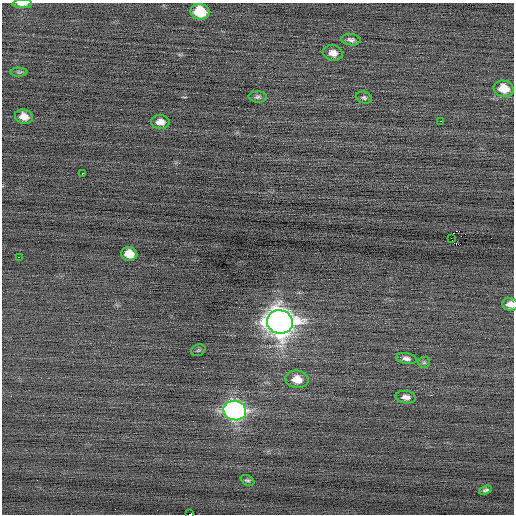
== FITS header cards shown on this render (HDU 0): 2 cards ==
NAXIS1  =                  512 / Axis length
NAXIS2  =                  512 / Axis length

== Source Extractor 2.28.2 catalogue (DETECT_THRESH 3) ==
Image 512 x 512 px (HDU 0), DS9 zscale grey, 1 PNG px = 1 image px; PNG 516 x 516 px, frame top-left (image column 1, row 512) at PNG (2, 3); each listed source drawn as its Kron ellipse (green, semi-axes under 4 px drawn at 4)
Background -0.0489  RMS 0.73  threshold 2.2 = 3 sigma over >= 5 px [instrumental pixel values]
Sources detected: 26; all 26 listed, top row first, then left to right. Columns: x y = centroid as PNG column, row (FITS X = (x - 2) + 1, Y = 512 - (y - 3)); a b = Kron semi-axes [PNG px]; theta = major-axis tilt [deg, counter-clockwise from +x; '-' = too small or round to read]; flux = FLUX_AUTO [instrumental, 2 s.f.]
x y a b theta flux
22 4 10 4 1 260
200 12 9 8 - 1700
351 40 9 5 -5 150
333 53 10 8 -11 370
19 72 8 4 -1 77
504 89 10 8 -14 870
258 97 9 5 -2 120
364 98 8 6 -15 120
24 117 9 7 -17 450
441 121 2 2 - 470
160 122 9 7 -2 370
82 173 3 2 - 210
451 238 2 2 - 270
129 254 8 7 - 680
19 257 2 2 - 1500
510 304 8 6 -4 320
280 322 13 11 -17 79000
198 350 7 5 20 78
406 358 10 5 -7 200
424 362 6 5 - 95
297 379 11 8 -7 640
406 397 10 6 -9 260
235 411 11 9 -15 25000
247 480 7 4 -25 94
485 490 7 4 20 100
190 514 4 2 - 1400
At the frame edge (FLAGS 8, measured only in part): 3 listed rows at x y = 22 4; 510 304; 190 514